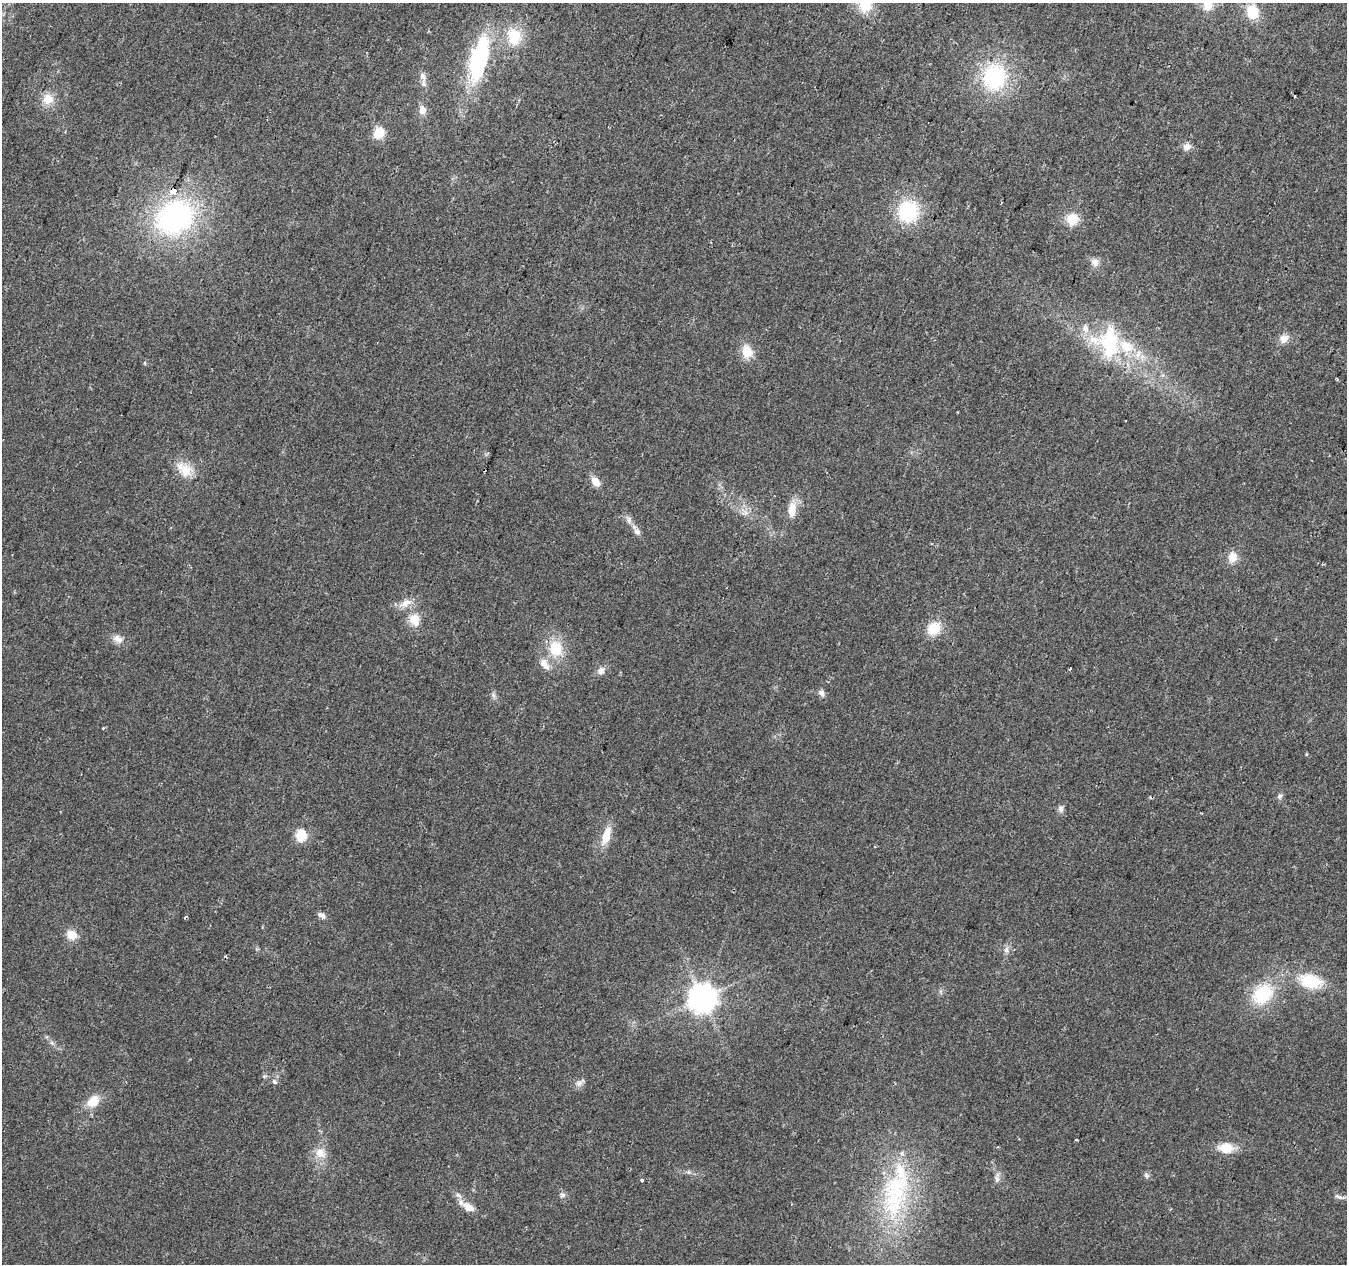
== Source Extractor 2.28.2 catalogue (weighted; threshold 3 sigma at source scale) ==
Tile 10 of 4 x 4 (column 2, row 3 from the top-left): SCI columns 1346-2690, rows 1477-2738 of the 5387 x 5542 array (HDU 1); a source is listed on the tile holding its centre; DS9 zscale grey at full resolution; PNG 1349 x 1266 px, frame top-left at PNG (2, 3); no overlay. Shown black and unused: <1% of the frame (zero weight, under 2 of 3 exposures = <1% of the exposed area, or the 3 px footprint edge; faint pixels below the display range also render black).
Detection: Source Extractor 2.28.2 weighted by HDU 2 'WHT'; one run over the whole footprint, this tile lists its part. Background 0.0422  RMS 0.008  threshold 0.036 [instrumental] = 3 sigma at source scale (4.5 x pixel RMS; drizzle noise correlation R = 1.50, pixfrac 1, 0.0396/0.0396 arcsec/px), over >= 5 px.
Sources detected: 76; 4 cosmic-ray / hot-pixel residue — not listed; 4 inside a brighter listed object's ellipse — not listed separately; the other 68 listed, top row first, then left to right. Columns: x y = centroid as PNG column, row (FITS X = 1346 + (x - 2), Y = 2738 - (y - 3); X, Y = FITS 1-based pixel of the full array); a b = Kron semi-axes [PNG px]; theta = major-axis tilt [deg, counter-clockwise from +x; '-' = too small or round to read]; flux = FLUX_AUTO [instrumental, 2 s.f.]
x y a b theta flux
1208 4 14 11 74 13
865 5 21 15 84 23
1252 12 15 12 -78 22
514 36 18 14 -83 27
479 58 41 15 77 110
994 77 28 25 66 78
423 79 22 6 -81 5.2
48 99 14 13 - 11
422 110 9 7 -84 6.7
379 133 5 5 - 66
1187 147 11 8 20 4.5
173 191 4 4 - 210
908 212 20 18 75 59
175 217 47 38 30 160
1072 219 14 13 - 14
1095 262 11 9 -61 5.1
1085 328 13 9 -65 6.6
1284 338 13 10 29 6.4
1110 342 42 22 -87 59
747 351 16 12 -78 14
1138 354 14 7 63 6.5
145 363 6 4 -89 0.88
186 470 19 18 - 16
595 482 10 6 -53 9.8
792 509 19 10 82 12
745 513 8 8 - 4.2
629 520 10 6 90 3.2
637 532 11 7 -56 3.9
1233 557 13 11 81 9
1323 564 4 3 - 0.77
405 603 20 9 25 8.7
414 619 15 11 38 10
416 624 4 4 - 12
934 628 15 12 47 18
118 639 14 10 -29 6
556 648 18 14 -80 25
544 664 17 10 -53 8.1
1070 669 4 3 - 3.4
601 670 10 10 - 4.4
821 693 9 7 -58 3.6
493 695 9 4 -71 2
103 728 3 3 - 1.5
1306 754 5 3 - 0.72
1280 796 8 6 61 2.3
1061 809 9 7 -84 3
301 835 6 5 - 78
606 836 24 10 72 14
321 915 9 6 -36 3.7
185 917 4 3 - 0.94
71 935 12 10 -31 10
1006 950 9 8 - 3.6
1310 981 23 14 -14 34
1262 994 23 18 42 42
702 998 9 8 - 1100
52 1043 8 5 -46 2.1
274 1082 8 6 -47 2.2
580 1083 15 7 34 3.7
93 1101 17 12 47 13
1077 1140 3 2 - 1.7
1226 1148 15 10 -3 18
320 1153 16 13 -39 10
1146 1175 8 6 -64 2.1
997 1179 10 6 -89 3.1
642 1180 3 3 - 2.9
562 1195 9 7 -33 2.6
1338 1197 14 5 -23 3
895 1200 64 33 72 97
469 1207 13 8 -35 9.6
Overlapping masked pixels (flux is a lower limit): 1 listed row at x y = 173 191
Isophote crosses this tile's border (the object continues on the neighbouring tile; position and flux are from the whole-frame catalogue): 2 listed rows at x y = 1208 4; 865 5